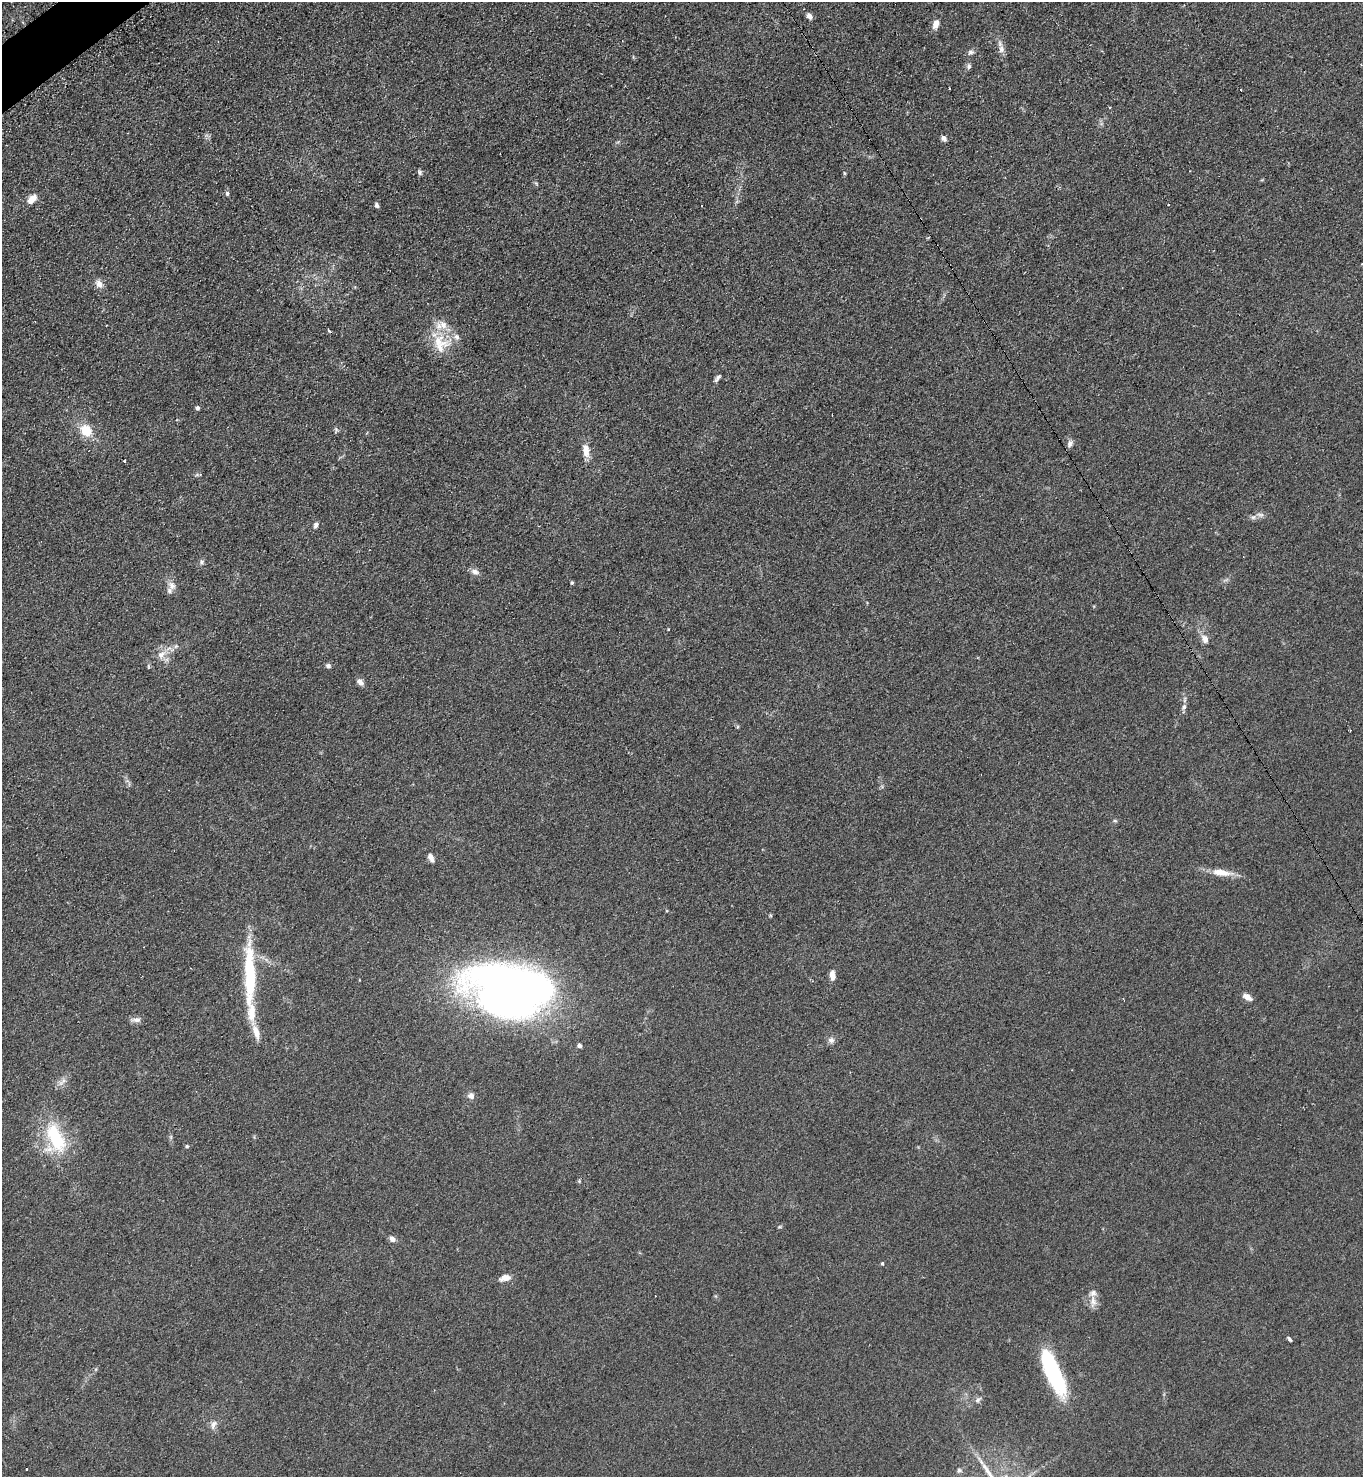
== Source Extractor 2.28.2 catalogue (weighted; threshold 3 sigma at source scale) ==
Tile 11 of 4 x 4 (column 3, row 3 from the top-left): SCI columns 2880-4240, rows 1492-2966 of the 5906 x 5921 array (HDU 1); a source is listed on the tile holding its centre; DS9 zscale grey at full resolution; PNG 1365 x 1479 px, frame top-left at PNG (2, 2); no overlay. Shown black and unused: <1% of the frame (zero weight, under 2 of 3 exposures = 2% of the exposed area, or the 3 px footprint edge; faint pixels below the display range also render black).
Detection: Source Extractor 2.28.2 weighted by HDU 2 'WHT'; one run over the whole footprint, this tile lists its part. Background 0.1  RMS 0.012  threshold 0.0523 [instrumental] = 3 sigma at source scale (4.5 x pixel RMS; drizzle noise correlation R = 1.50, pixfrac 1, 0.05/0.05 arcsec/px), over >= 5 px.
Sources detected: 73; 2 inside a brighter object's white glare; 2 cosmic-ray / hot-pixel residue — not listed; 7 inside a brighter listed object's ellipse — not listed separately; the other 62 listed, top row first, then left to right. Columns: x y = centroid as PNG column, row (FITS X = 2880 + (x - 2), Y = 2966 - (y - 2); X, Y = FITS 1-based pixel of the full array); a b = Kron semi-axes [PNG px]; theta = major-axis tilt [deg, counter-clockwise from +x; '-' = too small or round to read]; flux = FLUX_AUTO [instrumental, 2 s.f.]
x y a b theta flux
809 16 7 5 -49 5.2
936 24 12 7 69 7.4
1001 49 12 6 -90 5.8
970 52 8 6 20 3.3
969 66 8 6 84 2.9
1241 90 3 2 - 0.85
944 138 7 6 - 3.4
420 172 7 5 -76 2.1
844 173 5 3 - 1.2
227 193 5 5 - 2.8
32 199 14 8 44 9.4
1168 204 3 2 - 1
376 205 6 4 -69 2.6
99 284 12 8 -65 6.8
330 331 3 3 - 5.4
440 347 37 19 67 32
718 378 11 5 51 3.5
197 408 4 4 - 3.4
86 430 13 11 -49 23
336 430 6 5 - 2
1070 444 10 7 67 3.9
586 450 15 7 -81 13
124 461 3 3 - 2.5
1260 515 10 6 -9 3.9
316 525 8 6 69 3.4
202 562 7 5 25 2.5
475 572 11 7 -16 5
572 583 4 4 - 1.5
172 585 12 9 -57 6.6
668 629 3 3 - 1.5
1205 639 12 8 -64 7.1
176 646 6 5 - 2.1
161 654 12 9 35 9.1
148 666 6 4 -72 1.3
328 666 6 5 - 3
360 682 11 7 -45 4.8
1184 707 7 6 - 3
1115 821 6 3 -19 1.3
431 858 11 6 -66 5.4
1221 873 29 9 -8 16
250 975 73 12 -88 88
832 975 11 6 -86 8.1
505 994 67 49 -17 840
1247 997 12 7 -32 6.5
136 1020 13 6 0 4.9
831 1040 9 8 - 4.1
579 1046 4 4 - 4.5
62 1082 16 5 44 5.2
471 1096 8 8 - 4.8
56 1138 40 22 -71 72
187 1146 5 4 - 1.8
392 1239 8 6 -38 4.8
882 1263 4 3 - 1.5
505 1278 15 8 14 7.9
1093 1302 17 9 -90 8.6
1289 1339 7 3 -46 1.9
96 1369 6 3 71 1.4
1053 1372 49 14 -65 120
978 1400 11 5 38 3.3
213 1425 12 7 75 5.4
27 1469 3 3 - 3.2
959 1470 7 5 -15 2.4